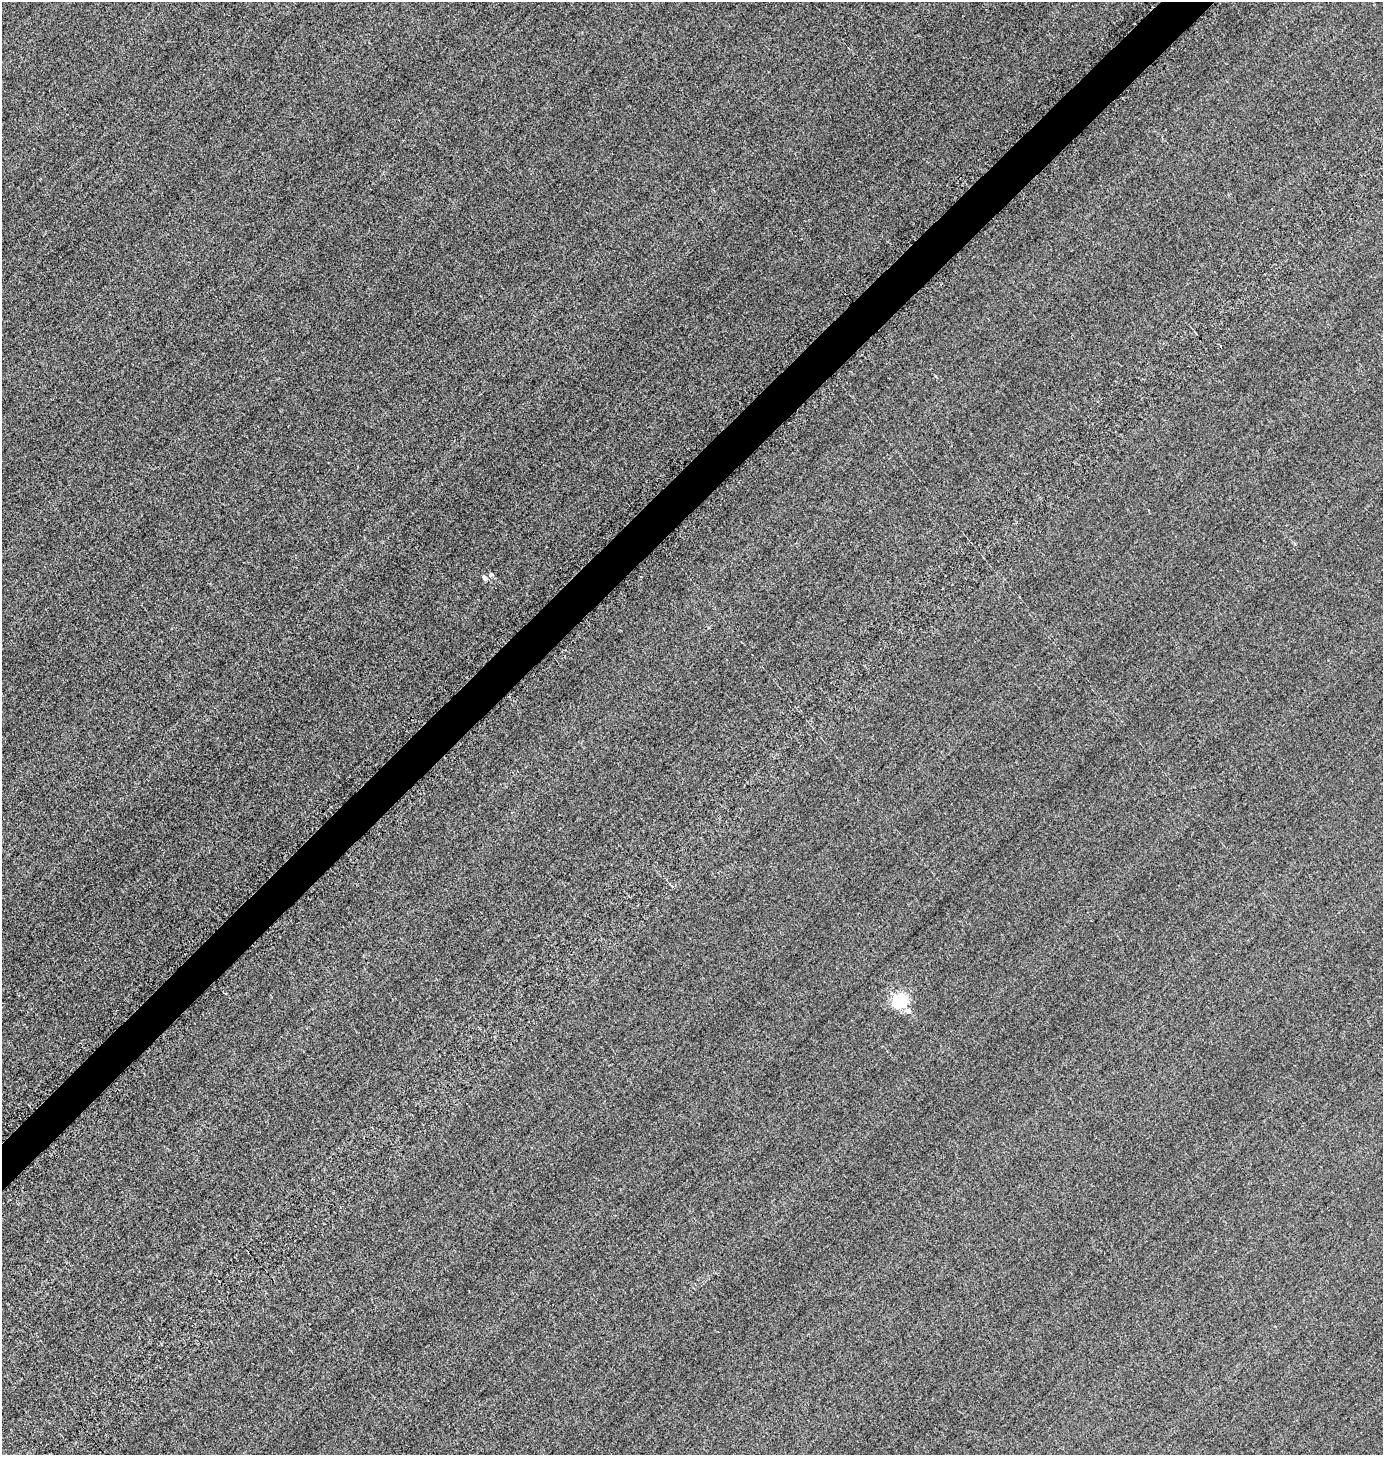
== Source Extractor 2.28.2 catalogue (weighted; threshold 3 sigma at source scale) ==
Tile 10 of 4 x 4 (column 2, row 3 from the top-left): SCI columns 1864-3244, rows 1793-3245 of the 6318 x 6321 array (HDU 1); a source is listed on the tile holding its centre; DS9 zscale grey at full resolution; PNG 1385 x 1457 px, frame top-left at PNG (2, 2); no overlay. Shown black and unused: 3% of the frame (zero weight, under 2 of 3 exposures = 12% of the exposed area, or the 3 px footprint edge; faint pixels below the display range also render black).
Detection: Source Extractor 2.28.2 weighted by HDU 2 'WHT'; one run over the whole footprint, this tile lists its part. Background -0.325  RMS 3.5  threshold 15.6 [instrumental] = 3 sigma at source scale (4.5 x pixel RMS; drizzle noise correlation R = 1.50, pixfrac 1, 0.05/0.05 arcsec/px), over >= 5 px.
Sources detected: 4; all 4 listed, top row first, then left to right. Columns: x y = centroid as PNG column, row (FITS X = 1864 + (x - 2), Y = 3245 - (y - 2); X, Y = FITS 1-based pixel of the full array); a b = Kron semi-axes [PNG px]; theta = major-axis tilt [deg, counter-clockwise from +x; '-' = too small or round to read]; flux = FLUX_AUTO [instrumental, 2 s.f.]
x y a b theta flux
491 575 6 5 - 800
484 577 5 4 - 1700
900 1001 6 6 - 61000
908 1011 8 7 - 1600